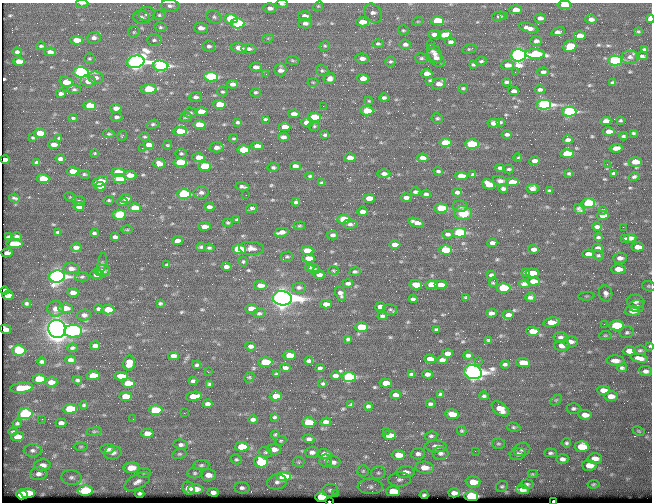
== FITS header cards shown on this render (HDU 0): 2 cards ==
NAXIS1  =                  650 / Width of table row in bytes
NAXIS2  =                  500 / Number of rows in table

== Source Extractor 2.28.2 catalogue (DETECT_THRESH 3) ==
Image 650 x 500 px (HDU 0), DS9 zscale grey, 1 PNG px = 1 image px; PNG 654 x 504 px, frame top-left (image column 1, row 500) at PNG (2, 3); each listed source drawn as its Kron ellipse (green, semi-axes under 4 px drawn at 4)
Background 354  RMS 1.2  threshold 3.47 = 3 sigma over >= 5 px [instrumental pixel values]
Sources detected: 579; of the 579, the 500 brightest by FLUX_AUTO listed and drawn (79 fainter detections omitted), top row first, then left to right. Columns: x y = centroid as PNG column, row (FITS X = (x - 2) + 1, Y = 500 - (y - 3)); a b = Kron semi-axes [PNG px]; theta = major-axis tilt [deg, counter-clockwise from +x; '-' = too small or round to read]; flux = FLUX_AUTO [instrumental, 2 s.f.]
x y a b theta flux
82 3 6 2 0 190
282 4 6 3 -4 140
564 5 6 4 0 1900
170 6 9 6 -5 280
318 6 5 4 - 96
270 8 6 5 - 330
516 10 6 4 2 830
373 13 10 8 -56 410
147 14 8 7 - 280
159 15 6 5 - 150
504 15 2 2 - 84
305 16 6 4 -4 430
499 16 7 4 12 220
141 17 8 6 -13 260
214 17 8 6 -32 210
540 18 6 4 1 340
231 19 7 4 1 4800
591 19 6 4 -4 350
650 19 4 3 - 1400
418 21 5 3 - 82
437 21 6 4 0 3900
362 22 6 4 0 980
237 23 7 5 1 5200
305 23 6 5 - 340
160 27 6 4 -14 140
201 28 7 5 -4 460
529 28 10 4 -15 450
403 30 5 4 - 120
638 31 4 2 - 93
134 32 6 6 - 140
558 32 7 4 13 340
434 34 6 4 0 430
445 35 7 4 10 850
580 36 6 4 -2 740
94 38 7 6 - 300
268 38 6 3 18 91
77 40 6 4 -2 1000
154 40 7 5 1 190
536 41 6 5 - 280
450 42 5 4 - 240
378 44 5 4 - 140
405 44 6 4 -6 240
430 45 2 2 - 130
41 46 4 3 - 130
209 46 6 5 - 230
325 46 5 4 - 120
570 46 7 5 23 2700
239 48 8 5 -8 700
249 49 7 5 -3 250
469 49 7 4 13 100
644 49 4 3 - 150
17 52 4 3 - 170
50 52 5 4 - 400
435 54 10 6 -61 390
535 54 10 5 -1 4400
518 55 7 6 - 53000
642 56 5 3 - 150
630 57 9 7 0 300
362 58 6 5 - 330
421 58 6 5 - 140
436 58 11 6 -51 470
89 59 5 5 - 120
292 60 7 4 -8 120
615 60 7 5 0 12000
19 61 6 4 -1 820
390 61 5 5 - 150
481 61 6 4 8 140
136 62 9 6 12 62000
473 64 4 3 - 120
507 65 7 4 1 530
161 66 7 5 -4 21000
256 67 6 4 0 420
280 70 6 6 - 410
322 71 6 5 - 150
81 72 7 5 -2 19000
515 72 3 2 - 95
543 72 6 4 3 220
266 74 3 3 - 98
427 74 5 4 - 680
211 77 7 4 -2 5900
96 78 7 6 - 300
363 78 6 4 -2 750
330 79 6 5 - 400
430 80 4 3 - 94
88 81 8 5 -3 550
66 82 7 4 -19 1000
313 82 5 3 - 82
506 82 4 3 - 210
612 82 3 3 - 110
233 84 5 4 - 360
439 84 7 5 23 510
463 88 5 4 - 120
74 89 7 4 -1 150
149 89 7 4 1 3500
540 89 5 3 - 230
514 91 5 4 - 340
222 92 5 4 - 120
256 92 5 4 - 140
61 94 5 3 - 240
196 97 6 5 - 230
384 98 4 3 - 180
369 101 4 3 - 100
219 104 6 4 -2 1700
544 104 7 5 0 21000
90 106 6 4 -2 1800
323 106 2 2 - 150
116 108 5 4 - 510
367 111 6 5 - 1900
201 112 6 4 0 970
569 112 7 5 -1 13000
191 113 7 5 -2 150
294 114 6 4 5 370
116 117 6 4 -4 240
186 117 6 4 17 130
314 117 6 4 1 3900
73 118 5 3 - 120
437 118 6 5 - 140
265 119 4 3 - 120
620 120 3 3 - 110
606 121 5 4 - 410
238 122 4 3 - 150
307 122 6 4 2 750
500 122 4 3 - 130
494 123 6 4 -3 550
153 124 6 4 19 140
199 125 6 4 -2 1400
314 126 6 5 - 120
284 127 6 4 0 700
180 131 6 4 -3 2200
609 131 6 4 -2 600
40 133 6 4 -4 1300
633 133 4 3 - 110
109 134 6 4 -8 110
507 134 5 3 - 230
325 135 4 3 - 150
122 136 5 3 - 84
623 136 4 3 - 120
145 137 5 4 - 110
283 137 5 4 - 320
33 138 3 2 - 89
59 138 4 3 - 100
234 138 4 3 - 110
568 140 5 3 - 290
445 143 6 4 0 1700
54 144 5 4 - 490
472 144 7 4 -3 4800
149 145 5 4 - 510
167 145 4 3 - 110
257 146 6 4 -3 530
216 147 7 5 -1 380
142 148 2 2 - 690
616 148 6 4 7 580
243 150 6 4 -1 2200
95 153 4 3 - 82
181 154 5 5 - 160
567 154 6 4 -1 3200
199 157 6 4 -2 720
350 158 6 4 2 600
423 158 6 4 -5 460
518 158 4 2 - 87
5 159 4 3 - 270
60 159 5 3 - 230
535 161 5 4 - 400
37 162 4 3 - 160
180 162 7 4 -2 3400
635 162 7 5 0 960
159 163 6 5 - 600
607 164 2 2 - 250
205 166 6 4 0 3100
295 166 5 4 - 360
273 167 5 4 - 180
500 168 4 4 - 180
509 169 5 3 - 120
73 171 6 4 -1 820
438 171 4 3 - 160
118 172 6 4 -1 1900
384 173 6 4 0 260
569 173 4 3 - 100
614 173 4 3 - 110
84 174 5 4 - 130
130 175 6 4 -3 650
473 175 4 3 - 140
310 176 4 3 - 120
461 176 6 4 1 1000
634 177 5 4 - 160
43 179 6 4 -3 1600
120 179 6 4 -1 3500
100 181 8 5 18 1300
500 181 7 5 -12 260
512 182 6 4 0 1800
321 183 4 3 - 130
489 184 7 5 -23 1000
100 186 5 4 - 440
242 187 7 3 -11 220
533 188 6 4 7 340
503 189 5 3 - 180
549 191 3 3 - 110
415 192 5 3 - 180
457 192 5 4 - 290
201 193 7 6 - 260
184 194 7 5 -1 6700
426 194 5 3 - 220
246 195 2 2 - 88
70 197 6 3 -30 85
406 197 5 3 - 310
15 198 5 3 - 140
369 198 6 4 1 700
126 199 6 4 11 380
109 200 5 4 - 110
79 201 6 5 - 170
122 202 5 4 - 110
296 202 4 4 - 170
588 203 7 4 -2 5300
79 206 5 4 - 360
460 206 7 5 -11 210
209 207 5 4 - 300
135 208 6 4 -2 1300
252 208 6 3 21 180
441 208 7 4 -4 2900
579 209 6 4 -39 180
603 210 3 3 - 83
363 212 5 4 - 430
463 213 9 7 -4 1200
119 215 6 5 - 2600
603 215 6 4 -4 670
344 219 6 4 -2 2700
237 220 4 3 - 120
228 223 4 3 - 120
416 223 8 4 -19 510
350 224 7 4 2 200
299 226 6 3 6 98
204 227 6 4 -3 610
597 227 5 3 - 240
623 227 2 2 - 250
127 230 5 3 - 87
57 232 3 3 - 93
281 232 7 4 11 450
94 233 4 3 - 150
459 233 7 5 0 7500
448 234 5 4 - 250
332 235 5 4 - 280
8 237 4 3 - 110
17 237 5 3 - 210
115 237 5 3 - 230
598 237 4 3 - 130
630 238 6 4 4 450
625 239 4 3 - 130
177 241 5 4 - 380
492 243 5 3 - 280
15 244 8 4 2 1700
395 244 6 4 -1 650
76 247 5 4 - 400
201 247 5 3 - 160
638 247 6 4 -3 700
209 248 5 4 - 140
251 248 12 6 -2 380
598 248 5 4 - 280
239 249 7 5 -1 5900
534 249 5 4 - 350
307 250 6 4 -1 940
445 250 6 4 -2 2500
7 253 5 4 - 230
588 254 6 4 -2 580
598 255 5 5 - 120
287 257 6 5 - 130
308 258 6 4 -4 710
620 258 7 5 4 410
243 261 5 5 - 110
102 264 11 3 79 98
167 264 4 2 - 88
226 266 5 4 - 330
71 268 7 5 -3 410
309 268 5 3 - 150
314 269 6 4 -7 180
618 269 7 5 -2 780
333 270 5 3 - 89
102 271 7 6 - 440
355 272 5 4 - 140
526 272 4 3 - 130
532 273 6 4 -4 1300
97 274 7 4 2 1500
319 274 5 4 - 430
491 275 4 3 - 170
57 277 8 6 3 34000
82 277 6 4 2 140
533 281 6 4 4 800
493 282 4 3 - 91
348 283 5 3 - 270
524 284 6 4 -5 280
260 285 7 4 -2 590
416 285 6 4 -12 950
432 285 6 4 -1 1800
440 285 6 4 0 750
649 286 7 5 -19 130
299 287 7 5 0 210
503 288 7 5 0 3700
5 291 4 4 - 85
73 292 6 4 -2 480
340 293 7 5 -65 330
606 293 8 6 -78 330
8 295 5 4 - 580
586 296 8 3 5 86
466 297 3 2 - 87
530 297 5 4 - 250
283 298 9 7 -7 130000
413 299 4 3 - 170
636 302 9 7 -4 350
27 303 4 3 - 150
160 303 3 3 - 120
326 304 6 4 -1 520
637 306 7 6 - 200
380 307 5 4 - 390
66 308 7 5 -1 670
56 309 8 8 - 510
98 309 4 3 - 170
108 309 6 5 - 1300
251 309 6 4 -2 1200
390 309 7 5 -13 150
633 311 7 5 0 1000
259 313 7 4 12 150
491 313 5 4 - 320
84 315 7 5 5 300
508 315 6 4 4 440
382 316 4 3 - 170
551 322 8 4 10 880
604 324 2 2 - 360
617 325 7 5 2 4400
361 327 6 4 -1 2800
5 329 6 4 -13 450
57 329 9 8 - 160000
436 330 3 3 - 100
73 331 9 6 -1 7800
533 331 6 4 -2 1300
627 332 7 6 - 190
605 335 6 4 8 110
561 337 7 5 -6 290
348 339 4 3 - 130
488 340 3 3 - 83
570 342 7 5 -1 490
562 345 7 5 0 710
95 346 5 4 - 340
251 346 5 4 - 270
650 346 3 3 - 99
72 348 5 4 - 150
19 350 7 5 -1 3300
640 350 6 4 7 140
629 351 6 4 0 890
448 353 5 4 - 500
289 355 6 4 2 1100
468 355 5 4 - 230
173 356 5 4 - 400
639 358 8 4 -11 440
430 359 6 4 -5 790
71 360 5 4 - 360
442 360 5 4 - 340
42 361 4 3 - 180
309 361 4 4 - 190
478 361 2 2 - 190
616 361 9 5 -2 550
265 362 7 4 -2 2600
129 363 7 5 79 1000
523 363 7 4 -5 1400
505 364 4 3 - 180
197 365 4 3 - 140
285 368 5 4 - 270
320 368 4 4 - 190
622 368 5 4 - 160
646 371 6 5 - 300
208 372 3 2 - 96
473 372 9 7 -15 56000
276 374 3 2 - 89
411 374 4 3 - 120
427 374 5 4 - 320
335 375 5 4 - 310
93 376 6 4 2 1500
121 376 7 4 -4 750
249 377 5 4 - 100
349 377 7 5 -2 8600
39 379 6 5 - 2000
77 380 4 3 - 140
193 381 4 4 - 190
51 382 6 5 - 580
128 383 6 4 1 1500
323 383 4 3 - 100
386 383 6 4 -1 1000
209 384 4 3 - 120
21 388 11 5 5 2700
603 390 6 4 -1 690
440 394 3 3 - 120
396 395 5 4 - 350
126 396 6 4 0 1500
194 396 8 4 8 1200
276 396 6 4 1 970
484 396 5 4 - 150
611 396 7 5 -4 680
556 400 6 4 44 97
208 404 5 4 - 280
430 404 5 3 - 160
84 405 4 3 - 110
351 405 3 3 - 98
368 406 4 3 - 170
573 408 7 5 2 180
70 409 7 5 3 2900
500 409 10 6 -38 990
155 410 7 4 1 5200
184 413 2 2 - 95
25 414 7 5 2 7300
452 414 6 5 - 1100
585 415 6 4 -6 660
275 417 4 3 - 120
42 419 2 2 - 170
133 419 2 2 - 160
253 419 5 3 - 220
309 422 6 5 - 2000
326 422 5 4 - 330
17 423 4 4 - 150
61 423 5 4 - 310
514 427 7 4 -7 150
94 431 8 4 8 120
386 431 2 2 - 420
462 431 5 4 - 110
639 431 6 4 -27 94
13 432 4 3 - 120
147 433 6 4 -1 670
275 434 4 3 - 86
389 435 6 4 -3 1200
431 436 6 4 9 150
17 437 6 4 3 890
309 439 5 4 - 250
281 441 6 4 20 100
566 443 5 4 - 140
498 444 6 5 - 140
181 445 7 5 -6 200
81 446 7 3 0 94
436 446 10 6 -3 360
242 447 6 5 - 2500
582 447 7 5 4 2700
107 449 7 5 2 430
274 449 7 5 -3 510
32 450 9 6 0 240
522 450 8 6 13 230
475 451 2 2 - 290
265 452 7 5 -12 150
312 452 7 5 0 300
113 453 9 6 10 350
440 453 8 6 0 270
550 453 6 4 1 150
179 454 7 5 14 140
324 454 7 5 -2 490
418 454 7 5 5 260
518 454 8 6 14 350
398 455 7 5 -2 940
595 458 7 5 -2 750
236 459 5 5 - 120
562 459 6 4 -2 280
326 460 6 6 - 160
261 462 7 5 -11 4900
299 462 6 5 - 110
333 462 7 6 - 310
42 465 8 6 4 560
201 465 8 5 7 170
589 465 7 5 -2 910
424 467 9 6 -8 1000
131 468 7 5 5 1200
363 471 6 5 - 140
406 472 9 6 2 620
144 473 7 5 2 140
195 473 8 5 0 170
378 473 7 6 - 190
39 474 9 6 9 370
532 474 5 4 - 82
208 475 7 6 - 600
72 477 10 7 -7 320
283 477 7 5 0 4100
400 479 11 7 3 360
137 482 14 7 28 500
277 482 10 7 9 350
473 482 7 5 -2 1300
527 484 6 5 - 150
593 484 6 4 7 120
502 486 6 5 - 140
370 487 12 7 -2 390
188 488 7 5 -62 1000
242 488 7 5 -5 250
196 489 7 5 0 790
330 490 8 6 3 220
522 490 6 4 -2 520
85 491 8 5 2 6000
393 491 7 5 0 2200
213 492 5 4 - 390
28 493 7 5 3 3000
140 493 5 3 - 170
454 493 6 4 -2 520
22 494 6 5 - 3100
335 494 4 3 - 110
424 495 4 3 - 150
471 496 7 5 -1 12000
321 497 6 5 - 2400
329 501 3 2 - 120
554 501 3 2 - 200
At the frame edge (FLAGS 8, measured only in part): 10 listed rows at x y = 82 3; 282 4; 564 5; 650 19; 437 21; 649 286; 5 329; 650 346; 329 501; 554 501
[79 fainter detections neither listed nor drawn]